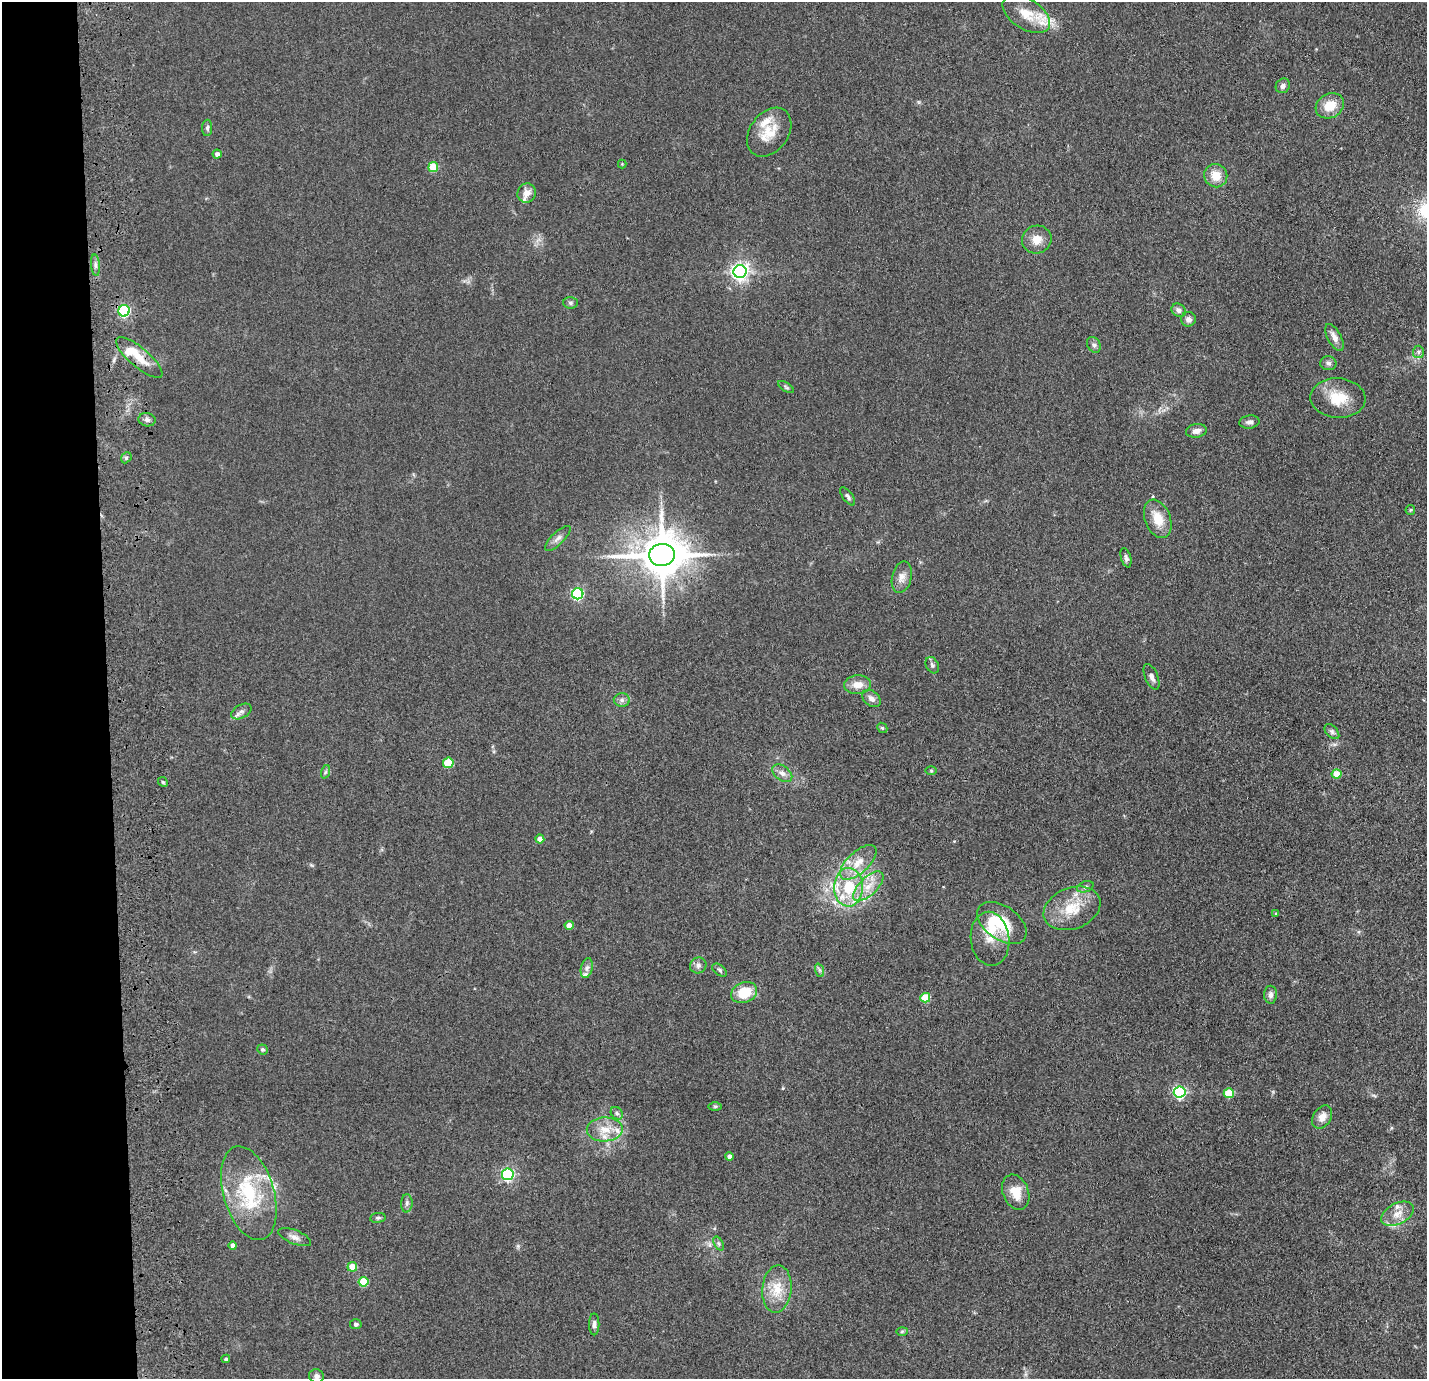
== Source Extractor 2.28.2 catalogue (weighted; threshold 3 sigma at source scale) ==
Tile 4 of 3 x 3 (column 1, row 2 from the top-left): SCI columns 116-1540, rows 1474-2850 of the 4506 x 4324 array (HDU 1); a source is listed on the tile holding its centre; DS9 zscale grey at full resolution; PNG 1429 x 1381 px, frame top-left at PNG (2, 2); each listed source drawn as its Kron ellipse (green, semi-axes under 4 px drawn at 4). Shown black and unused: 7% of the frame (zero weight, under 3 of 4 exposures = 6% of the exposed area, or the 3 px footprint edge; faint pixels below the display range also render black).
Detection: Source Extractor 2.28.2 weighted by HDU 2 'WHT'; one run over the whole footprint, this tile lists its part. Background 0.0671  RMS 0.0078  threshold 0.0351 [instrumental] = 3 sigma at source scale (4.5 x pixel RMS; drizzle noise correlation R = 1.50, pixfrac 1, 0.05/0.05 arcsec/px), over >= 5 px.
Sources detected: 101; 1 inside a brighter object's white glare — neither listed nor drawn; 8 inside a brighter listed object's ellipse — not listed separately; the other 92 listed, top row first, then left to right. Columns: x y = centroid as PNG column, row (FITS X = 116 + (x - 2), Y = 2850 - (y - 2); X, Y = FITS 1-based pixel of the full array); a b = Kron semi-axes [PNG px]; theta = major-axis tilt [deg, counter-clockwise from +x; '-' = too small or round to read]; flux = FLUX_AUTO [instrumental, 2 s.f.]
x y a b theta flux
1026 14 26 15 -32 17
1283 86 8 6 53 3
1330 106 15 12 28 14
207 128 8 5 90 1.6
769 132 27 19 54 19
217 154 4 4 - 2.8
622 164 4 4 - 0.65
433 167 5 5 - 23
1216 176 12 11 - 12
527 193 10 9 - 5.6
1037 240 15 13 21 9
95 265 11 4 -85 2.6
740 272 6 6 - 340
570 303 7 5 -2 1.7
1179 310 7 6 - 3.5
124 311 6 5 - 110
1188 319 7 7 - 3.8
1334 337 15 6 -62 5.5
1094 345 8 6 -60 2.3
1418 352 6 5 - 1.8
139 358 29 9 -41 14
1328 363 8 7 - 2.6
786 387 9 3 -32 1.4
1338 398 27 20 -4 22
147 420 8 6 -10 2.5
1249 422 10 6 9 2.8
1196 431 10 6 9 4.3
126 458 6 4 48 1.2
848 496 11 5 -53 2
1410 510 5 4 - 0.94
1158 519 20 12 -69 15
558 538 17 6 44 3.8
662 555 13 11 6 3300
1126 558 10 5 -75 2.2
902 577 16 9 77 6.1
578 594 6 5 - 100
932 665 8 6 -63 2.1
1152 677 13 6 -67 3.8
858 685 13 9 4 8
871 699 10 7 -41 4
622 700 8 6 0 2.5
241 711 11 6 29 3.2
882 728 6 4 -42 1.1
1332 732 9 5 -44 1.8
448 763 5 5 - 24
931 771 5 3 - 0.89
325 772 7 4 71 1.3
782 773 11 7 -36 4.2
1337 774 5 4 - 18
163 782 5 4 - 1.1
540 839 4 4 - 7.3
858 862 23 10 43 13
868 886 19 9 44 11
848 887 19 14 88 29
1085 887 8 5 20 1.9
1072 908 29 20 20 25
1276 913 4 3 - 0.82
1002 923 28 16 -36 30
569 925 4 4 - 7.4
990 939 27 19 -83 15
698 965 8 7 - 2.8
587 968 10 5 76 2.9
720 970 8 5 -39 1.7
819 970 7 4 -71 1.6
744 993 13 10 23 21
1271 995 9 6 89 3.2
925 998 5 5 - 27
262 1049 5 5 - 1.4
1180 1092 6 5 - 120
1229 1093 5 5 - 30
715 1106 6 4 0 1.3
617 1113 7 5 -46 1.6
1322 1117 12 9 58 6.9
605 1129 18 12 2 13
729 1156 4 4 - 2.5
508 1174 6 6 - 130
1016 1192 18 13 -68 14
249 1193 48 25 -74 60
407 1203 9 5 87 2.4
1397 1214 17 10 27 9.1
378 1218 8 5 7 1.4
295 1237 17 7 -22 4.6
719 1244 7 4 -59 1.7
233 1246 4 4 - 5.9
352 1267 5 4 - 13
363 1282 5 5 - 28
777 1289 24 14 84 17
356 1324 6 5 - 1.5
594 1324 11 5 90 2.7
902 1331 6 4 2 1
226 1359 4 4 - 1.5
316 1376 7 7 - 2.8
Overlapping masked pixels (flux is a lower limit): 1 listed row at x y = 139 358